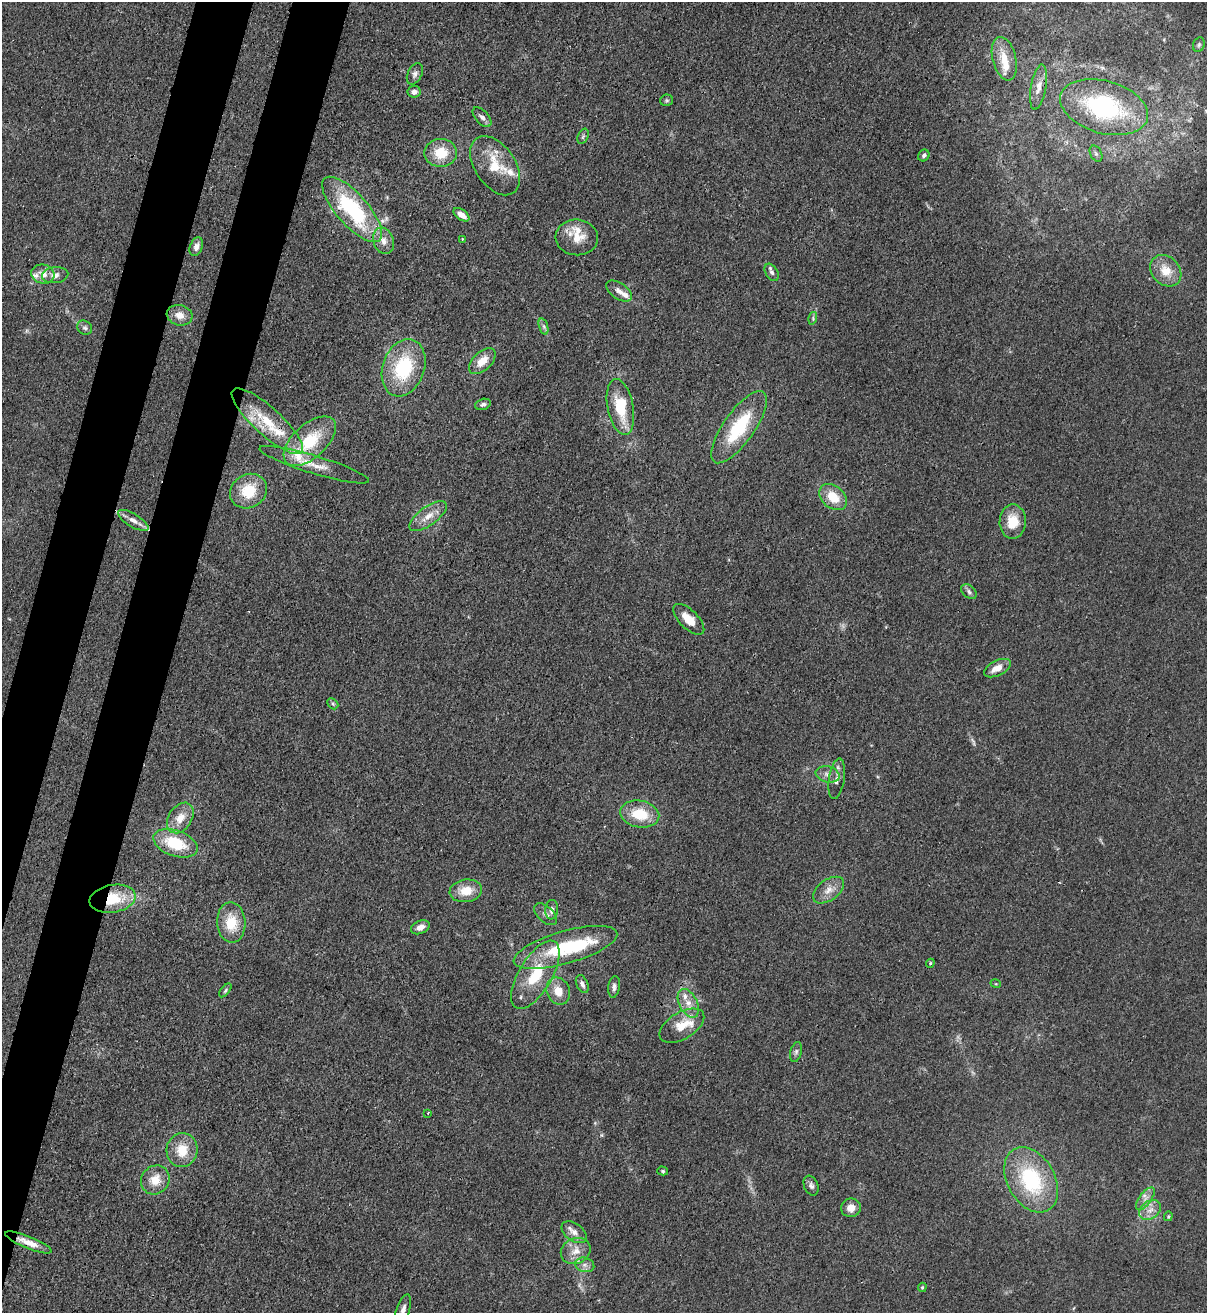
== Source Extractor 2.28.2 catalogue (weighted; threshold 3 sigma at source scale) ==
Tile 7 of 4 x 4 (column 3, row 2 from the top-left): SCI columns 2753-3957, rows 2652-3962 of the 5380 x 5306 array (HDU 1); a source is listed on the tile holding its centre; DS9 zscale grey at full resolution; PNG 1209 x 1315 px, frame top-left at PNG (2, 2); each listed source drawn as its Kron ellipse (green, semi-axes under 4 px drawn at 4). Shown black and unused: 7% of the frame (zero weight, under 3 of 4 exposures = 7% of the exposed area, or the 3 px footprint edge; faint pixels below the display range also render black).
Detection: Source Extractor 2.28.2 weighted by HDU 2 'WHT'; one run over the whole footprint, this tile lists its part. Background 0.0233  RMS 0.0028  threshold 0.0126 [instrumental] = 3 sigma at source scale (4.5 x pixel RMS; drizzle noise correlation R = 1.50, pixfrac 1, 0.05/0.05 arcsec/px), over >= 5 px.
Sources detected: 99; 3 too faint to see at this stretch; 1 inside a brighter object's white glare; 1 cosmic-ray / hot-pixel residue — neither listed nor drawn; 10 inside a brighter listed object's ellipse — not listed separately; the other 84 listed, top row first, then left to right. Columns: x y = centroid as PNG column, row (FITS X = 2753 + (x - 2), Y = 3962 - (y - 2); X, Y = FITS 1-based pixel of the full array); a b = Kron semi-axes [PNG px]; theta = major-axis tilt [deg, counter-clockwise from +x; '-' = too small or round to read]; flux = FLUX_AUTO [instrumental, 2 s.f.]
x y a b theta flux
1199 45 7 5 69 0.67
1004 59 22 12 -76 5
415 74 11 7 64 1.1
1038 87 23 7 80 2.6
414 92 6 6 - 1.3
666 100 6 6 - 0.51
1104 107 45 26 -16 39
482 117 12 6 -48 1.3
583 136 8 5 66 0.62
441 153 16 14 1 7.3
1096 154 8 5 -63 0.77
924 155 6 5 - 0.72
495 166 33 20 -56 9.6
352 209 41 16 -48 32
461 215 9 5 -36 2.3
577 237 21 18 -5 6
462 239 3 2 - 0.22
383 241 13 10 -71 2.4
196 247 10 6 69 1.5
1166 271 17 14 -47 5.5
772 272 9 6 -58 0.89
43 274 11 9 -16 2.9
55 275 13 8 5 1.7
619 291 14 7 -35 1.9
180 315 13 10 -15 2.9
813 318 6 4 74 0.47
544 326 8 4 -71 0.7
85 328 8 6 -40 0.78
482 361 16 9 44 4
404 368 29 21 70 21
483 404 8 5 18 0.74
620 407 28 13 -79 11
267 421 46 14 -42 12
739 427 43 15 55 17
310 441 32 16 42 13
314 465 57 9 -17 5.7
249 491 19 16 33 8.9
833 497 15 11 -41 6.6
428 516 22 9 36 3.8
133 520 17 6 -31 2.1
1013 522 17 13 89 6.1
969 592 9 6 -43 0.89
689 619 20 9 -45 4.6
997 668 14 7 26 3.2
333 704 6 4 -45 0.45
828 774 12 8 -12 1.8
837 779 20 7 81 2.1
640 814 20 13 -10 9.2
180 818 17 11 56 4.1
175 843 23 12 -20 12
828 890 18 10 35 3.2
466 891 16 11 8 5.3
113 899 23 14 10 12
552 910 10 6 84 1.4
546 914 14 7 -42 1.5
231 923 20 14 -86 8
420 927 10 6 24 2.1
565 947 54 16 16 21
930 963 4 4 - 0.41
535 975 38 16 60 13
582 984 9 5 -66 1.1
996 984 5 3 - 0.26
614 987 11 6 81 1
225 990 8 4 50 0.51
558 991 14 11 -67 4.3
688 1003 15 9 -63 2.9
682 1026 25 13 31 6.1
796 1052 10 5 75 0.87
428 1113 3 3 - 0.24
182 1150 17 15 85 6.6
663 1171 5 4 - 0.42
155 1180 15 13 48 4.9
1031 1180 35 23 -60 26
811 1186 10 7 -67 1
1145 1199 13 6 54 1.8
851 1208 10 9 - 2.6
1150 1210 12 9 36 2.5
1168 1216 5 4 - 0.34
574 1232 14 8 -36 2.2
28 1242 25 6 -22 3.5
576 1251 15 12 23 3.6
585 1265 10 7 -15 1.5
922 1287 4 4 - 0.34
403 1309 15 6 70 1.8
Overlapping masked pixels (flux is a lower limit): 2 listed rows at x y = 113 899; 28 1242
Isophote crosses this tile's border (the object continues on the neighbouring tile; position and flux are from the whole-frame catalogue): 1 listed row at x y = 403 1309